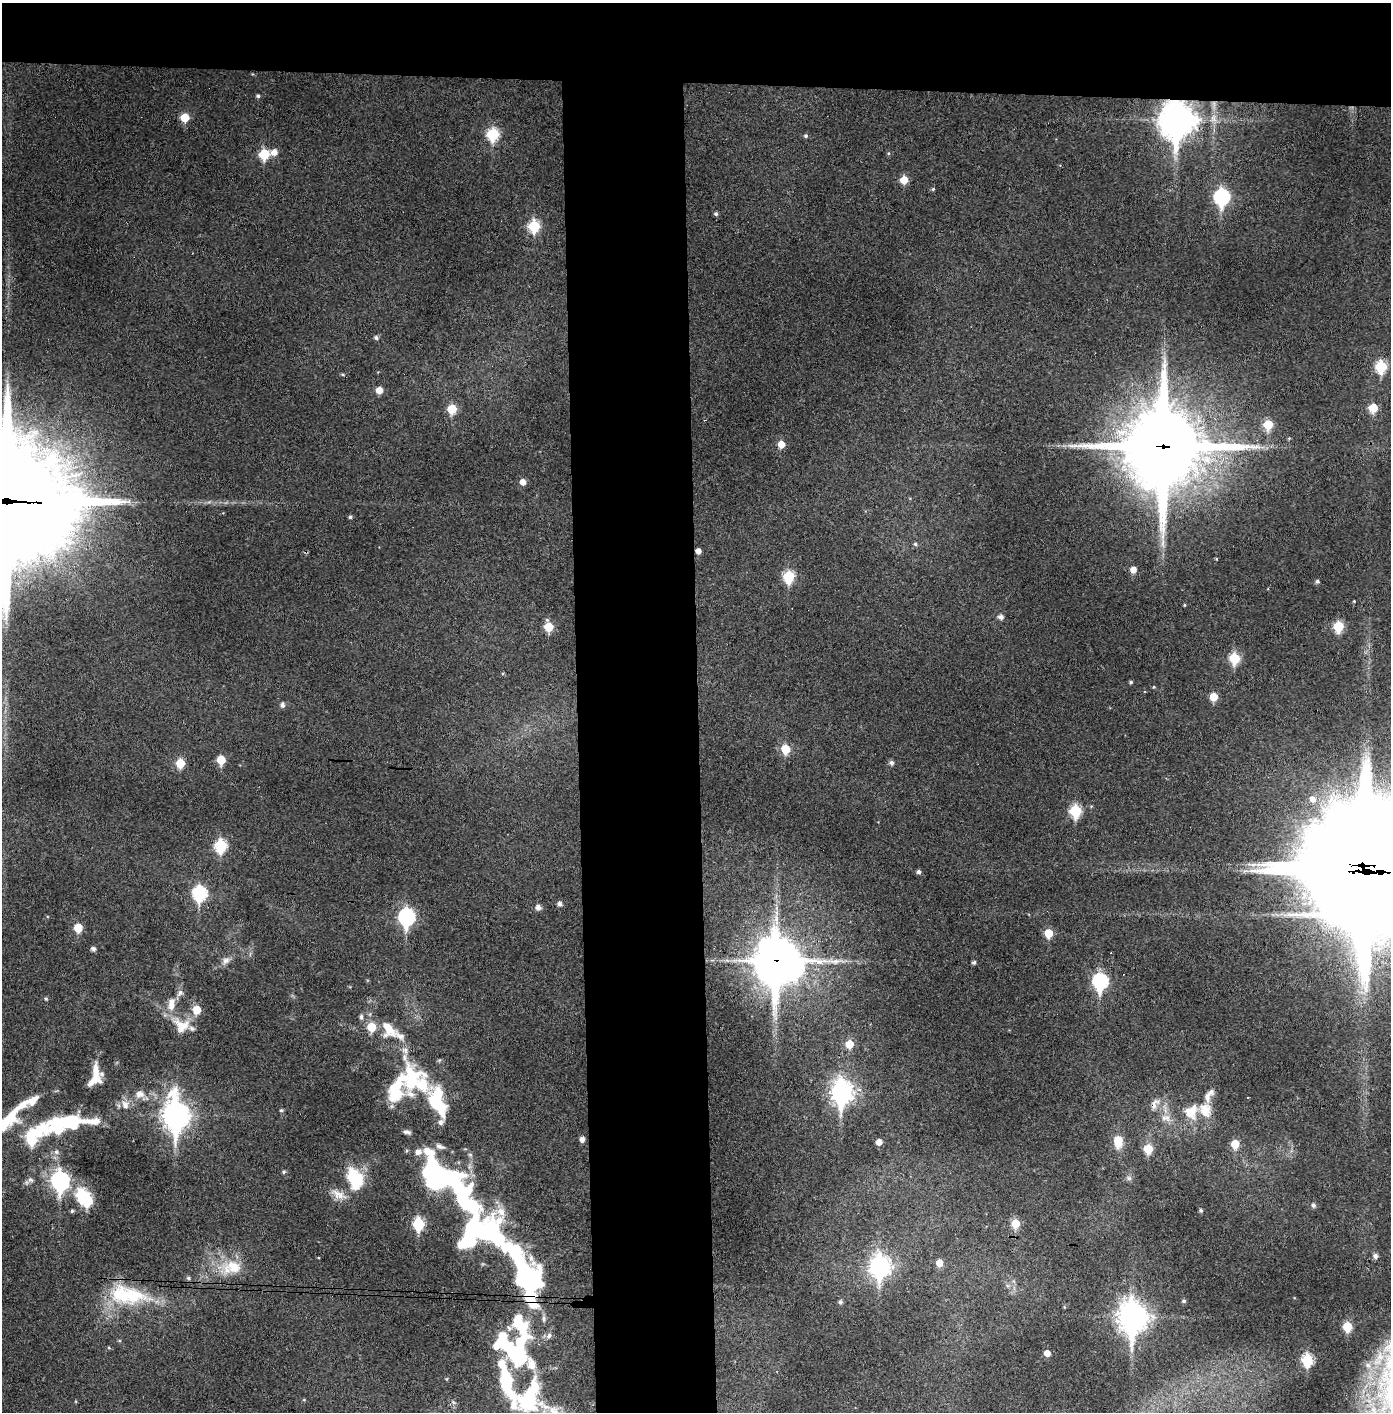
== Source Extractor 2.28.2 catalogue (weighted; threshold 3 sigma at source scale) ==
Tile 2 of 3 x 3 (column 2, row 1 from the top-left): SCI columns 1469-2857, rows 2825-4234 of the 4323 x 4241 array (HDU 1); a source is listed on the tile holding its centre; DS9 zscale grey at full resolution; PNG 1393 x 1414 px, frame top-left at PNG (2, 3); no overlay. Shown black and unused: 14% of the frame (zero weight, under 3 of 4 exposures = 6% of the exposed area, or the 3 px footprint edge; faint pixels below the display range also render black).
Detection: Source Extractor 2.28.2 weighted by HDU 2 'WHT'; one run over the whole footprint, this tile lists its part. Background 0.0472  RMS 0.0056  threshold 0.0254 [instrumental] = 3 sigma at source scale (4.5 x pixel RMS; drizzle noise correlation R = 1.50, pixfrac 1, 0.05/0.05 arcsec/px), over >= 5 px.
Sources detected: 152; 12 inside a brighter object's white glare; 4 cosmic-ray / hot-pixel residue — not listed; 13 inside a brighter listed object's ellipse — not listed separately; the other 123 listed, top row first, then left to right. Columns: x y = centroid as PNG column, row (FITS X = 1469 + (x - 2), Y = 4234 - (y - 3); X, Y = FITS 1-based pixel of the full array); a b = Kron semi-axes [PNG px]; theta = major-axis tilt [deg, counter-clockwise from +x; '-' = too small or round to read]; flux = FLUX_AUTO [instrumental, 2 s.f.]
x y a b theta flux
258 96 5 5 - 1
185 117 6 6 - 13
1177 120 13 11 88 1000
493 134 7 6 - 42
806 136 5 5 - 1
274 152 7 6 - 4.1
264 154 6 6 - 25
904 180 6 6 - 9.2
933 189 5 4 - 0.73
1222 197 8 7 - 91
716 214 5 5 - 1.1
534 226 7 6 - 36
376 338 5 5 - 1.4
1381 367 7 6 - 37
379 390 6 5 - 5.8
1373 408 6 6 - 15
452 409 6 6 - 16
1268 424 6 6 - 17
781 444 6 6 - 7.1
1164 446 28 21 89 5700
523 482 6 5 - 3.9
7 502 47 44 -42 12000
350 517 4 4 - 1
915 544 5 5 - 0.96
698 551 5 5 - 3.2
1133 570 5 5 - 4.6
789 576 7 6 - 34
1317 581 5 4 - 1.2
1354 601 4 3 - 0.46
1184 605 5 3 - 0.48
1001 617 6 5 - 2.3
1338 626 6 6 - 26
548 627 7 6 - 15
1234 658 6 6 - 28
1131 682 4 4 - 0.77
1154 687 4 4 - 0.54
1213 697 6 6 - 9.6
282 705 6 5 - 1.6
785 749 6 6 - 17
221 760 6 5 - 14
180 763 6 5 - 16
891 763 6 5 - 1.6
1312 799 8 7 - 4.4
1075 811 7 6 - 37
221 846 7 6 - 46
1365 870 51 41 -27 23000
919 872 5 5 - 1.5
200 894 8 7 - 69
560 904 5 5 - 1.9
538 907 6 5 - 2.7
406 917 9 7 89 120
78 928 6 6 - 12
1049 933 6 5 - 13
93 949 5 4 - 1.8
226 961 11 8 28 2.8
776 961 20 15 89 1600
974 962 5 4 - 1.2
796 968 12 9 61 56
1100 981 9 7 -89 90
46 998 5 4 - 0.77
171 1004 20 10 85 7.3
197 1010 7 6 - 9.4
361 1016 7 5 89 1.2
181 1025 24 20 -19 12
371 1027 6 6 - 17
389 1029 24 15 -52 12
849 1044 6 6 - 11
96 1073 22 10 -76 9.6
411 1079 45 24 -89 34
842 1092 10 8 -89 320
140 1094 14 10 9 4.6
1209 1095 22 9 57 5
32 1100 44 8 26 12
437 1102 47 16 -69 42
1154 1104 17 8 58 3.9
125 1105 12 9 -67 4.2
281 1110 4 4 - 0.88
1191 1112 19 17 73 11
176 1115 14 9 -86 520
1166 1118 14 10 -4 4.6
10 1119 25 14 41 19
57 1125 46 22 19 43
407 1132 10 5 -13 1.7
582 1139 5 5 - 2.8
1118 1141 15 10 89 9.6
879 1142 5 5 - 4.4
1235 1144 6 6 - 12
440 1146 13 7 -19 2.8
1148 1149 6 6 - 17
407 1150 5 4 - 0.83
56 1152 7 6 - 1.8
418 1152 9 8 - 3.6
284 1172 5 4 - 0.99
439 1178 26 17 7 110
1129 1178 7 6 - 1.4
355 1179 28 18 -70 24
30 1180 9 6 -39 1.5
60 1181 9 7 -86 200
338 1194 23 10 -27 6.3
82 1195 7 7 - 36
1313 1205 6 5 - 1.6
1201 1210 4 4 - 0.98
72 1211 5 4 - 0.93
1015 1223 6 6 - 15
419 1224 7 6 - 40
1375 1256 6 6 - 2.1
939 1263 6 5 - 6.3
520 1266 115 28 -59 130
880 1266 10 8 90 240
234 1267 27 17 -15 16
188 1278 6 5 - 1
128 1295 56 24 -8 41
1184 1301 5 4 - 1.1
840 1302 5 5 - 1.3
1133 1317 12 10 -88 700
1347 1327 6 5 - 18
109 1348 5 3 - 0.61
1047 1353 5 4 - 4.8
514 1355 36 15 -33 47
1307 1360 7 6 - 37
502 1364 13 9 -60 7.3
530 1397 48 29 70 43
453 1402 6 4 -44 1.1
Overlapping masked pixels (flux is a lower limit): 9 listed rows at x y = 1177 120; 1164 446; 7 502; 698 551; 1365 870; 776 961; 1154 1104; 520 1266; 1133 1317
Isophote crosses this tile's border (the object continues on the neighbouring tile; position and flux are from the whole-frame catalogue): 2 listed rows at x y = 7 502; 1365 870